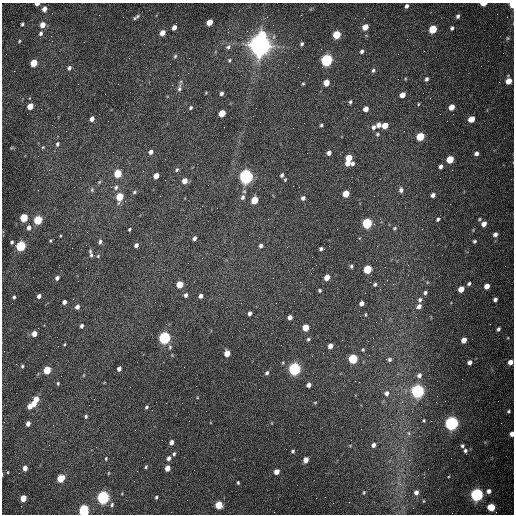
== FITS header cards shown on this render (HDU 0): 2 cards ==
NAXIS1  =                  512 /fastest changing axis
NAXIS2  =                  512 /next to fastest changing axis

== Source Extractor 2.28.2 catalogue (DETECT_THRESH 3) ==
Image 512 x 512 px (HDU 0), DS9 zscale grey, 1 PNG px = 1 image px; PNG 516 x 516 px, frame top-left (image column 1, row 512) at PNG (2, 3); no overlay
Background 1560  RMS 24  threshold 72.4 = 3 sigma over >= 5 px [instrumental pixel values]
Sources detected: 201; all 201 listed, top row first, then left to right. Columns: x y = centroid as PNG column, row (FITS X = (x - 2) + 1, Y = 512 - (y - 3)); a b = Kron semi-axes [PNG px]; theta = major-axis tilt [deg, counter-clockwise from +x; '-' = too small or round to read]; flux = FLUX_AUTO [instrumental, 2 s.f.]
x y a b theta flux
37 4 4 3 - 9.0e+03
483 4 5 3 - 1.7e+04
512 4 4 4 - 2.1e+04
406 6 4 3 - 4.3e+03
44 9 5 4 - 9.5e+03
137 16 8 5 41 3.8e+03
458 16 4 3 - 3.8e+03
209 22 5 4 - 2.5e+04
22 24 3 3 - 2.5e+03
42 25 5 5 - 1.3e+04
174 27 5 4 - 9.5e+03
365 27 5 4 - 2.2e+04
452 28 4 4 - 3.2e+03
433 29 5 5 - 6.1e+04
41 33 5 5 - 4.0e+03
162 33 5 4 - 1.5e+04
262 35 6 5 - 5.5e+04
336 35 5 5 - 6.8e+04
51 36 3 2 - 1.5e+03
507 38 6 5 - 2.6e+03
19 41 4 3 - 1.6e+03
302 44 4 3 - 2.9e+03
260 45 8 7 - 2.2e+06
228 47 7 6 - 4.7e+03
362 51 5 4 - 3.9e+03
175 56 5 5 - 2.5e+03
229 60 6 5 - 2.5e+03
326 60 6 5 - 3.5e+05
34 63 5 4 - 4.4e+04
69 68 6 5 - 4.2e+03
373 70 5 5 - 3.2e+03
426 79 5 4 - 3.6e+03
508 81 6 5 - 2.2e+04
326 83 5 4 - 2.3e+04
303 84 4 3 - 1.7e+03
179 88 12 5 83 5.5e+03
221 93 4 4 - 4.1e+03
105 94 2 2 - 7.1e+02
402 95 5 4 - 1.3e+04
350 102 4 3 - 2.6e+03
418 104 4 3 - 1.5e+03
30 106 5 4 - 2.4e+04
451 107 5 4 - 1.8e+04
191 108 4 3 - 2.9e+03
366 109 5 4 - 1.3e+04
222 113 5 4 - 3.4e+04
92 119 5 4 - 8.4e+03
471 119 5 4 - 2.6e+04
321 125 4 3 - 2.5e+03
378 125 6 5 - 7.4e+03
385 126 5 4 - 2.2e+04
373 127 7 5 43 5.2e+03
293 128 2 2 - 7.0e+02
377 134 5 5 - 2.3e+03
420 136 5 5 - 6.6e+04
57 144 7 5 72 3.7e+03
43 147 4 3 - 1.6e+03
151 152 5 4 - 5.9e+03
329 153 5 4 - 6.0e+03
476 153 4 4 - 5.4e+03
349 158 6 5 - 2.8e+04
450 159 5 5 - 4.8e+04
347 163 4 4 - 1.3e+04
352 163 5 4 - 4.6e+03
440 166 4 4 - 5.1e+03
177 170 5 5 - 2.8e+03
118 174 5 5 - 4.5e+04
282 175 4 3 - 3.4e+03
156 176 5 4 - 1.5e+04
246 176 6 5 - 7.2e+05
285 180 4 3 - 1.8e+03
184 181 5 5 - 1.3e+04
99 182 6 4 45 2.1e+03
116 187 7 5 64 4.6e+03
299 187 2 2 - 9.2e+02
92 190 7 5 71 3.2e+03
401 190 6 5 - 5.3e+03
134 192 5 4 - 2.4e+03
346 193 5 5 - 2.9e+04
433 195 4 4 - 5.7e+03
120 197 6 5 - 4.3e+04
243 197 8 6 81 5.3e+03
303 198 5 5 - 4.4e+03
254 200 5 5 - 3.7e+04
24 218 5 5 - 6.9e+04
438 219 4 3 - 2.8e+03
479 219 4 3 - 1.8e+03
38 220 5 5 - 8.2e+04
367 223 5 5 - 1.7e+05
484 224 5 4 - 9.3e+03
29 228 6 5 - 6.6e+03
395 228 6 4 32 2.4e+03
129 229 4 3 - 2.1e+03
495 234 6 6 - 5.8e+03
60 236 4 2 - 1.3e+03
194 238 4 3 - 5.1e+03
50 241 4 3 - 1.7e+03
474 241 4 4 - 2.6e+03
12 242 4 3 - 2.5e+03
100 242 6 4 78 4.2e+03
136 245 4 4 - 5.5e+03
21 246 5 5 - 1.4e+05
261 246 4 4 - 4.2e+03
321 249 4 3 - 3.5e+03
91 253 12 4 -77 4.5e+03
98 256 6 4 48 2.2e+03
351 266 4 4 - 2.8e+03
367 269 5 5 - 6.7e+04
327 277 5 4 - 1.6e+04
57 278 5 4 - 4.7e+03
179 284 5 5 - 3.5e+04
375 284 4 3 - 2.7e+03
469 284 5 4 - 2.9e+03
487 286 5 4 - 1.1e+04
461 289 5 4 - 1.9e+04
320 290 4 4 - 2.3e+03
425 293 4 3 - 3.4e+03
186 295 5 4 - 4.5e+03
39 296 4 4 - 5.7e+03
201 296 4 4 - 6.2e+03
14 297 4 3 - 2.7e+03
495 299 5 4 - 4.9e+03
420 300 7 5 73 4.0e+03
64 302 4 4 - 6.3e+03
276 303 2 2 - 9.8e+02
362 303 4 4 - 6.5e+03
419 306 6 5 - 7.1e+03
77 307 5 4 - 6.5e+03
250 313 4 3 - 5.0e+03
366 314 5 2 - 1.5e+03
290 317 4 4 - 7.4e+03
381 319 2 2 - 1.0e+03
82 326 4 4 - 4.4e+03
305 327 5 5 - 3.1e+04
498 329 5 4 - 3.6e+03
34 334 5 4 - 1.4e+04
164 338 6 5 - 3.5e+05
308 339 4 4 - 2.2e+03
464 340 5 4 - 1.2e+04
64 344 4 3 - 1.5e+03
330 346 5 4 - 1.0e+04
170 347 7 5 76 3.1e+03
363 350 4 3 - 1.8e+03
227 353 5 4 - 2.2e+04
353 359 5 5 - 1.1e+05
389 359 5 4 - 3.1e+03
470 362 4 4 - 5.5e+03
510 362 5 5 - 1.0e+04
22 366 4 3 - 2.1e+03
119 369 4 4 - 5.5e+03
294 369 6 5 - 4.3e+05
47 370 5 5 - 5.0e+04
267 373 5 4 - 3.3e+03
84 375 5 3 - 1.3e+03
419 375 7 5 45 5.4e+03
58 383 5 4 - 1.8e+03
309 385 4 4 - 6.1e+03
417 391 6 5 - 5.8e+05
387 393 7 6 - 6.2e+03
36 399 5 4 - 1.7e+04
34 403 5 4 - 1.5e+04
315 403 4 3 - 1.3e+03
30 406 5 4 - 9.5e+03
146 407 4 3 - 2.6e+03
509 411 5 4 - 2.3e+03
86 416 4 3 - 2.6e+03
424 421 4 4 - 1.9e+03
451 423 6 5 - 6.5e+05
28 424 5 4 - 6.2e+03
409 433 6 4 -88 2.7e+03
512 434 4 4 - 7.7e+03
172 442 4 4 - 7.3e+03
373 445 5 4 - 6.2e+03
462 446 4 4 - 2.9e+03
293 451 4 4 - 2.8e+03
465 451 5 5 - 3.4e+03
174 454 5 4 - 2.7e+03
169 458 6 4 72 5.0e+03
106 459 4 3 - 1.8e+03
306 460 5 4 - 1.2e+04
146 467 5 3 - 2.1e+03
25 468 5 4 - 1.0e+04
167 468 5 4 - 1.4e+04
8 472 3 2 - 1.1e+03
276 472 5 4 - 1.3e+04
108 473 5 3 - 1.4e+03
61 478 5 5 - 4.2e+04
238 483 4 3 - 2.0e+03
400 484 6 5 - 4.1e+03
489 491 6 6 - 6.9e+03
364 492 5 4 - 1.8e+03
416 492 5 5 - 6.1e+03
477 494 6 5 - 5.0e+05
103 497 6 5 - 4.5e+05
156 497 4 3 - 2.3e+03
23 498 5 4 - 2.6e+04
316 498 2 2 - 3.4e+03
112 505 7 5 76 3.9e+03
219 505 5 5 - 4.3e+04
491 507 5 5 - 4.6e+04
84 510 7 5 -86 1.7e+05
At the frame edge (FLAGS 8, measured only in part): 6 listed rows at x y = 37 4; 483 4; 512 4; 510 362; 512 434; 84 510